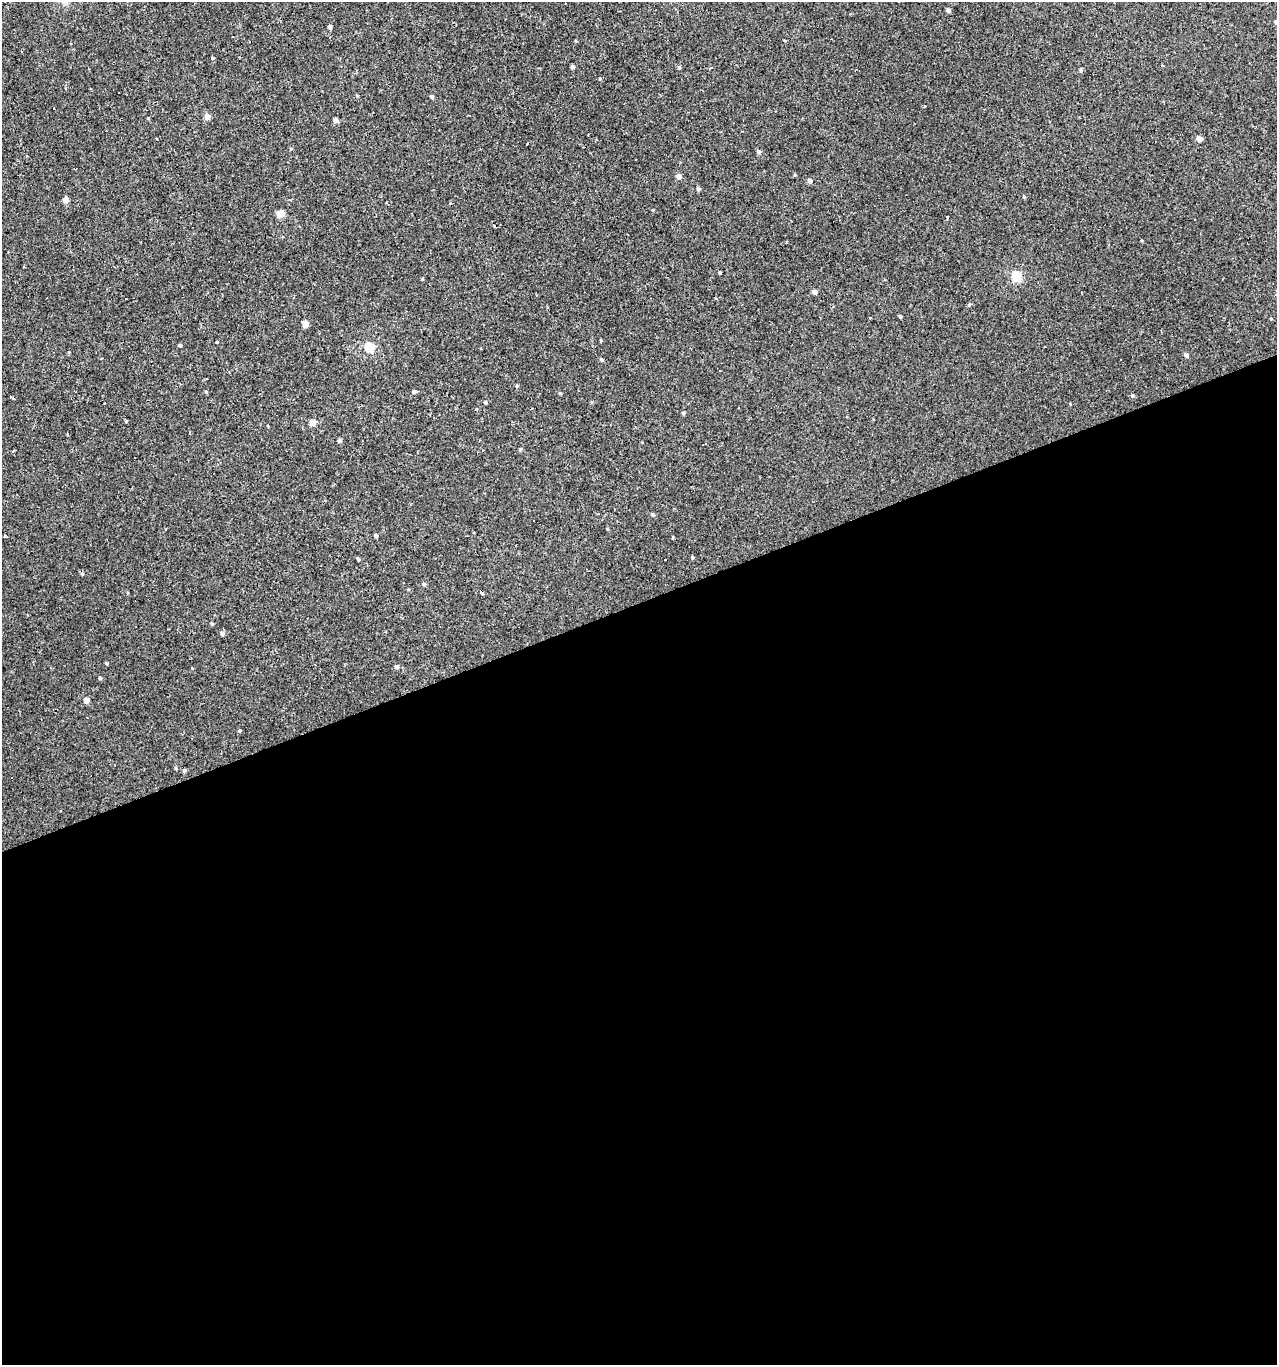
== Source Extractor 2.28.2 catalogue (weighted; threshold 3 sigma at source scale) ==
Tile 15 of 4 x 4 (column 3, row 4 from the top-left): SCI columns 2670-3944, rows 1-1363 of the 5286 x 5452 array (HDU 1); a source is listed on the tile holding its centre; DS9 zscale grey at full resolution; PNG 1279 x 1367 px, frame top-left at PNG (2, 2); no overlay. Shown black and unused: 56% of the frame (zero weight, under 3 of 4 exposures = <1% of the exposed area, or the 3 px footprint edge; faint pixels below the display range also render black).
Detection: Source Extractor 2.28.2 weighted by HDU 2 'WHT'; one run over the whole footprint, this tile lists its part. Background 0.00134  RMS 0.003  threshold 0.0136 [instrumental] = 3 sigma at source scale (4.5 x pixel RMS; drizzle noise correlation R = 1.50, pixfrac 1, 0.0396/0.0396 arcsec/px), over >= 5 px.
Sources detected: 80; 15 cosmic-ray / hot-pixel residue — not listed; the other 65 listed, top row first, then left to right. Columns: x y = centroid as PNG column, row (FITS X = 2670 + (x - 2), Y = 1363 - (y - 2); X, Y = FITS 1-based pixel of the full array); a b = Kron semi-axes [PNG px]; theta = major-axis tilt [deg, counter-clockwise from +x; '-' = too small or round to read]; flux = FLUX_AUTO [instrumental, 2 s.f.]
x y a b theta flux
565 3 3 3 - 1
948 10 4 4 - 1
1276 22 4 3 - 0.58
330 27 4 4 - 0.61
213 58 4 4 - 0.29
573 67 4 4 - 0.57
679 67 4 4 - 0.35
710 68 3 3 - 1.5
1081 70 4 4 - 0.45
432 97 4 4 - 0.54
207 116 5 5 - 1.6
335 120 5 4 - 1.2
597 139 3 3 - 0.95
1199 139 4 4 - 2
759 152 5 4 - 0.63
679 176 5 4 - 1.4
810 181 4 4 - 1
698 189 5 4 - 0.47
65 200 4 4 - 1.8
280 214 5 4 - 5.2
947 217 3 3 - 0.19
720 272 4 3 - 0.29
1016 276 5 5 - 15
815 292 4 4 - 1.3
126 299 2 2 - 0.31
716 299 3 2 - 0.36
969 305 5 4 - 0.37
900 316 3 3 - 0.45
305 324 5 4 - 3.1
180 345 4 3 - 0.4
369 347 5 5 - 14
1186 355 4 4 - 0.84
601 359 4 4 - 0.45
1120 359 3 2 - 0.24
720 370 2 2 - 0.27
517 386 4 4 - 0.3
206 392 4 4 - 0.3
414 392 4 4 - 0.42
1132 396 5 4 - 0.45
12 398 5 3 - 0.98
485 402 4 4 - 0.4
476 409 3 3 - 0.83
683 413 4 3 - 0.39
312 422 4 4 - 3.3
340 440 5 4 - 0.59
705 443 3 2 - 0.39
520 449 5 4 - 0.38
653 515 5 4 - 0.46
533 520 2 2 - 0.3
607 529 4 3 - 0.23
6 536 4 3 - 0.51
376 536 4 3 - 0.59
692 557 4 3 - 0.38
358 559 3 3 - 0.46
665 559 3 2 - 0.27
424 584 4 4 - 0.55
212 623 4 3 - 0.34
222 633 5 4 - 0.78
107 663 4 3 - 0.25
396 667 5 5 - 0.65
100 678 4 4 - 0.38
86 700 4 4 - 1.7
239 731 4 4 - 0.34
175 768 5 3 - 0.27
184 770 5 4 - 0.4
Isophote crosses this tile's border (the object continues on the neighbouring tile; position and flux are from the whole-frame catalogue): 1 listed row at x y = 1276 22
Unlisted compact peaks at least as high as the median listed source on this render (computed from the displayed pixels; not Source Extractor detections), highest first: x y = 126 421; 560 393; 148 118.